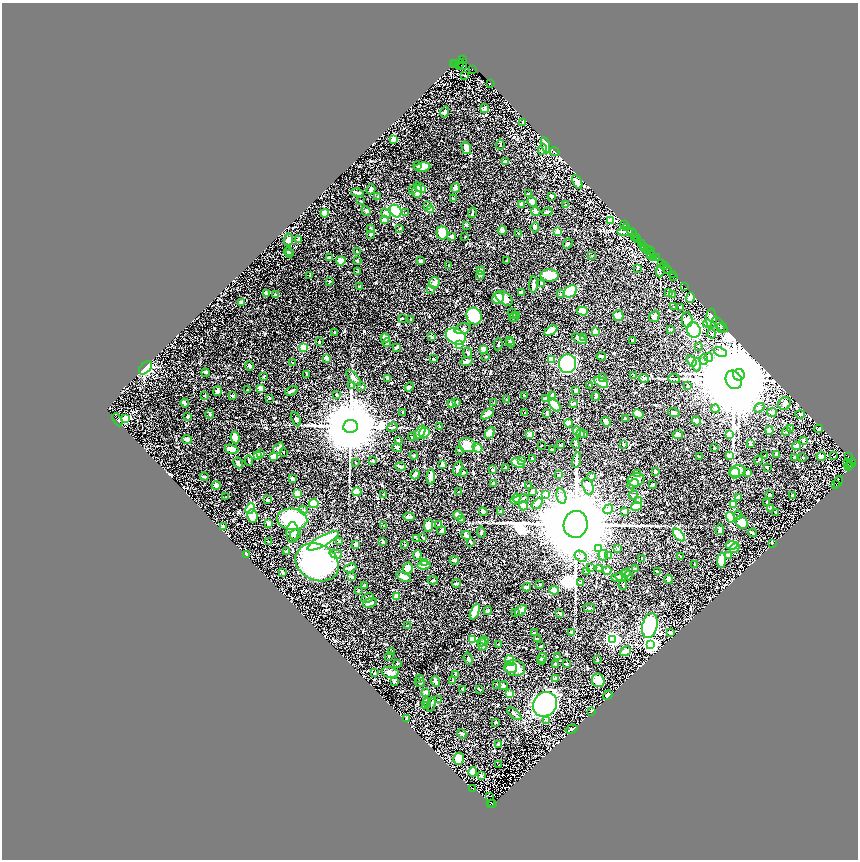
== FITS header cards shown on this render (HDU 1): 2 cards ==
NAXIS1  =                 1712
NAXIS2  =                 1715

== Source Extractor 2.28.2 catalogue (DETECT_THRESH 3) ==
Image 1712 x 1715 px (HDU 1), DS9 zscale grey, zoomed out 1/2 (1 PNG px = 2 x 2 image px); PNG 860 x 862 px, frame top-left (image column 2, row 1715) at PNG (2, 3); each listed source drawn as its Kron ellipse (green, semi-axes under 4 px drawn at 4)
Background 1.19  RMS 0.019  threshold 0.0569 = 3 sigma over >= 5 px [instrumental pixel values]
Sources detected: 852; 46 cannot appear on this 1/2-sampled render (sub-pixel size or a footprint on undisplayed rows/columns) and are neither listed nor drawn; of the other 806, the 500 brightest by FLUX_AUTO listed and drawn (306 fainter detections omitted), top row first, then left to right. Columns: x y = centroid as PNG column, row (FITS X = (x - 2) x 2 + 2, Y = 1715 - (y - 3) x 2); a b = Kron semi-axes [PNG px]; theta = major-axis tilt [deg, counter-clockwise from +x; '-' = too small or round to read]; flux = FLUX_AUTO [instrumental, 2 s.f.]
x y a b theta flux
462 60 2 2 - 37
453 64 2 1 - 55
459 64 6 2 59 290
455 65 3 1 - 130
462 66 4 3 - 350
472 70 2 1 - 32
464 76 2 2 - 5.5
490 84 3 1 - 120
484 109 4 3 - 14
444 112 5 3 - 10
522 123 2 2 - 3.2
393 140 4 3 - 33
500 145 5 3 - 4.4
545 146 8 3 -77 51
466 148 6 4 -75 21
542 150 5 4 - 5.2
554 152 5 2 - 3.4
505 162 3 3 - 17
417 166 2 2 - 6.1
422 168 8 4 7 43
577 182 8 4 -61 33
419 188 6 3 -32 42
455 188 5 3 - 12
370 190 5 3 - 16
412 190 3 3 - 2.9
416 192 6 5 - 23
357 193 6 2 -11 18
528 194 2 2 - 3.4
377 197 3 3 - 3.3
551 197 2 2 - 9.3
453 199 3 2 - 4
360 201 2 2 - 3.3
531 202 5 4 - 21
521 205 3 2 - 8.5
565 205 3 2 - 4.7
427 206 4 3 - 4.5
430 210 4 3 - 32
365 211 5 3 - 5.5
395 211 7 5 -51 220
535 212 4 3 - 12
547 212 5 3 - 7.4
405 213 3 2 - 3.8
472 213 5 3 - 4.6
324 214 4 4 - 37
385 214 5 4 - 15
384 220 3 2 - 18
610 221 3 3 - 160
624 225 3 1 - 76
466 226 3 3 - 4.5
534 228 5 4 - 5.8
626 228 3 1 - 260
370 229 4 3 - 3.9
399 229 2 2 - 3.7
502 231 4 3 - 15
557 232 3 2 - 30
625 232 7 3 4 8
442 233 6 6 - 67
632 233 5 3 - 270
518 234 4 2 - 3.1
370 235 3 3 - 8.3
451 237 2 2 - 48
464 237 2 2 - 3
633 238 2 1 - 81
636 238 3 1 - 180
288 240 6 4 88 15
298 240 3 2 - 5.8
637 240 2 1 - 45
567 244 5 3 - 6.4
641 244 2 1 - 53
643 247 3 2 - 480
644 249 3 2 - 200
647 250 3 2 - 430
650 251 2 1 - 350
288 252 4 4 - 6.3
357 252 4 3 - 4.7
289 254 3 2 - 3.2
650 254 3 1 - 330
591 256 2 2 - 3.1
651 256 2 1 - 180
329 258 3 3 - 17
653 258 3 2 - 240
656 258 3 1 - 160
340 261 5 4 - 27
357 261 3 3 - 6.3
420 261 3 3 - 6.7
506 261 2 2 - 3.4
661 264 3 1 - 150
448 266 2 2 - 3.6
664 266 2 1 - 120
637 269 3 3 - 2.8
667 270 4 3 - 500
480 271 4 2 - 15
660 271 7 2 83 4.8
357 272 3 3 - 3.2
672 275 2 1 - 89
309 276 2 2 - 3.7
480 276 4 2 - 8.8
549 276 9 6 0 76
673 277 3 1 - 52
329 282 2 2 - 5.4
434 283 6 5 - 13
541 284 4 3 - 6.2
533 285 8 3 86 17
359 287 3 2 - 5
684 287 3 1 - 25
430 290 3 3 - 5.3
570 292 7 5 37 180
521 293 4 2 - 7.7
668 293 2 2 - 20
266 294 4 3 - 10
560 294 3 3 - 3.6
275 295 3 2 - 3.4
672 295 4 3 - 6.3
497 298 6 5 - 39
690 298 5 3 - 22
504 299 10 6 -35 38
241 303 4 3 - 25
673 307 3 2 - 3.1
680 308 3 2 - 4.5
582 312 5 4 - 60
512 314 5 3 - 6.9
473 316 8 7 - 140
516 316 4 2 - 3.6
618 316 5 5 - 30
654 317 6 5 - 22
513 318 5 4 - 7.5
402 319 2 2 - 4.1
711 319 9 5 -89 51
410 320 3 2 - 4.6
686 320 7 5 -89 24
707 324 4 3 - 3.6
720 325 10 3 -45 6
720 328 5 3 - 4.8
462 329 8 5 14 9.3
670 330 3 2 - 3.8
550 331 7 3 30 48
693 331 7 7 - 200
595 332 4 3 - 26
334 333 4 2 - 3.3
711 334 4 3 - 3.3
431 337 3 2 - 8.7
455 337 10 7 -26 380
385 338 5 4 - 20
583 338 3 3 - 6.2
579 339 8 3 -27 31
509 341 3 3 - 3.5
632 341 2 2 - 3.9
319 342 2 2 - 6.8
386 343 4 3 - 11
510 343 5 2 - 5.5
459 345 4 3 - 37
498 345 6 2 81 3.9
698 347 3 2 - 3.2
303 348 3 3 - 140
396 348 4 2 - 9.8
483 350 3 2 - 16
720 352 7 4 -23 12
467 353 5 3 - 7.3
485 357 2 2 - 3
601 357 4 2 - 5.7
708 358 4 4 - 20
326 359 4 3 - 17
433 359 3 2 - 4.9
551 360 4 3 - 76
703 360 5 4 - 11
691 361 6 3 -52 12
466 362 6 3 15 13
292 363 3 2 - 4.7
567 364 9 8 - 710
696 365 7 3 88 26
249 366 4 2 - 11
145 368 8 5 47 210
205 373 4 2 - 4
306 375 4 3 - 3.3
738 375 6 5 - 37000
633 376 4 3 - 3.1
263 377 3 2 - 3.4
353 378 10 4 -47 13
602 378 4 3 - 4
387 379 4 3 - 11
644 379 5 3 - 5.4
674 379 6 3 -6 5.2
733 380 9 7 -67 100000
601 383 7 4 -30 51
351 386 3 2 - 2.8
589 386 3 2 - 2.9
687 386 3 3 - 3.2
361 387 2 2 - 3.1
409 387 5 4 - 4.8
260 389 2 2 - 86
247 390 2 2 - 3.4
291 391 6 2 26 7.8
575 391 4 3 - 5.6
217 392 5 3 - 17
336 395 2 2 - 4.6
204 396 2 2 - 3.4
232 396 2 2 - 15
524 396 3 1 - 2.8
552 396 4 3 - 8.8
595 397 4 2 - 8.3
269 399 2 2 - 3.1
545 399 3 2 - 10
506 400 3 2 - 6.3
456 403 3 3 - 3.3
493 403 3 2 - 4.8
184 404 4 2 - 15
451 404 3 3 - 35
573 404 4 3 - 5.1
784 404 7 6 - 13
554 406 7 4 -49 120
759 408 5 3 - 4.8
715 409 4 3 - 11
402 413 3 2 - 3.1
524 413 2 2 - 3.2
673 413 6 3 -18 10
772 413 5 4 - 14
546 414 3 2 - 9.5
638 414 5 4 - 33
209 415 4 3 - 4.5
487 415 7 3 35 19
799 415 5 4 - 5.8
187 417 3 2 - 5.6
125 419 3 3 - 170
625 419 2 2 - 7
117 420 7 2 -62 3.6
296 420 7 4 -67 8.5
696 421 5 3 - 14
605 422 5 3 - 18
568 424 4 3 - 45
350 427 7 6 - 49000
392 427 6 3 19 4
439 427 4 3 - 3
790 429 4 3 - 5
818 429 4 2 - 3.3
576 431 4 3 - 30
769 431 4 3 - 37
786 432 4 4 - 4.5
419 433 8 4 54 59
424 433 6 5 - 67
489 433 6 4 61 21
580 434 5 4 - 8.3
583 434 3 2 - 8.4
529 435 4 4 - 28
677 435 5 2 - 35
729 435 4 3 - 31
412 437 4 2 - 3.3
235 438 6 4 -82 25
186 440 4 2 - 21
398 441 4 3 - 4.5
803 441 4 2 - 12
575 444 5 3 - 6.2
750 444 4 2 - 11
560 445 3 2 - 2.9
623 445 4 2 - 7.3
467 446 8 7 - 74
541 446 2 2 - 4.7
796 446 4 3 - 29
397 448 5 3 - 5.2
477 448 5 3 - 64
714 448 3 2 - 3.6
278 449 6 3 53 10
231 450 7 3 -18 48
552 450 3 2 - 5.3
459 451 4 3 - 3
283 453 2 2 - 3.4
260 454 3 2 - 4.2
776 455 3 3 - 11
257 456 3 3 - 150
413 456 4 2 - 4
729 456 4 3 - 32
764 456 2 2 - 5.5
833 456 2 1 - 5.2
273 457 4 3 - 27
699 457 3 2 - 3.6
821 457 5 3 - 19
848 457 3 2 - 1900
794 458 3 2 - 3.7
802 458 3 2 - 3.6
532 459 3 2 - 4.6
576 460 8 3 81 7.3
248 461 5 3 - 4.6
372 461 4 2 - 4.1
521 461 3 3 - 8.9
758 461 4 2 - 3.1
238 463 5 3 - 15
355 463 2 2 - 3.6
847 463 3 1 - 160
518 464 7 3 -24 110
850 464 6 3 43 960
442 465 4 3 - 4.6
850 466 2 2 - 460
400 467 5 4 - 7.1
848 467 3 2 - 280
505 468 4 3 - 3.2
767 468 3 2 - 3.5
457 469 7 3 75 22
492 470 2 2 - 7.2
655 472 3 2 - 5.3
737 472 8 6 12 77
463 473 3 2 - 4.2
747 473 3 3 - 14
637 474 4 2 - 4.7
734 474 5 5 - 43
414 475 5 3 - 16
558 475 2 2 - 3.3
204 477 4 2 - 11
430 477 8 3 88 29
591 477 3 2 - 7.7
292 479 3 2 - 6.1
635 480 8 6 14 37
838 482 6 2 70 440
493 484 4 3 - 6.9
633 484 6 3 27 29
652 485 3 2 - 8.5
835 485 3 2 - 230
215 486 4 3 - 14
528 486 2 2 - 4.2
587 487 8 5 -71 27
356 492 4 3 - 53
458 492 4 2 - 9.5
532 492 3 3 - 8.7
297 494 4 3 - 78
383 495 3 2 - 2.8
545 495 2 2 - 47
769 495 3 2 - 3.9
792 495 2 2 - 3.9
633 496 5 3 - 4.5
225 497 4 2 - 4.3
561 497 8 4 -77 16
738 498 3 2 - 13
515 499 6 4 56 28
521 499 8 4 10 12
267 500 3 2 - 10
638 501 3 3 - 25
766 503 4 2 - 2.8
313 504 4 4 - 72
537 504 6 3 41 27
733 505 4 3 - 44
523 506 4 3 - 75
636 507 5 3 - 34
250 509 6 4 59 130
770 509 4 3 - 3.9
608 510 5 3 - 10
303 511 4 3 - 4.7
483 512 4 3 - 12
500 512 2 2 - 8.3
624 512 2 2 - 13
775 513 2 2 - 7
737 515 4 2 - 3.4
252 516 7 5 -79 38
457 516 5 3 - 24
409 517 6 3 -4 12
730 518 5 3 - 110
292 520 15 11 -6 290
461 520 4 4 - 8.8
741 523 7 5 -52 36
268 524 4 2 - 17
438 525 3 2 - 3.5
575 525 13 12 - 110000
383 526 3 3 - 4.5
428 526 6 4 86 35
223 527 3 2 - 6
719 530 5 4 - 9.7
441 531 4 3 - 8.6
292 533 10 6 89 18
481 533 6 2 -84 4.4
752 533 4 2 - 3.7
295 535 6 5 - 9.8
466 536 5 3 - 13
678 536 8 4 -50 160
422 538 3 2 - 4.5
416 539 4 3 - 6.4
322 541 17 5 29 430
268 542 3 2 - 3.8
339 542 3 3 - 12
382 542 3 3 - 4.4
470 543 3 2 - 7.3
772 544 2 2 - 6.5
355 545 4 3 - 8.5
404 545 2 2 - 4.5
731 546 6 4 -2 25
734 548 6 4 54 61
598 549 3 3 - 52
617 549 2 2 - 3.5
286 552 2 2 - 4.8
246 555 2 2 - 50
335 555 6 3 -17 8.7
417 556 5 3 - 30
603 556 5 5 - 24
608 556 4 3 - 5.5
728 556 2 2 - 13
580 557 6 5 - 12
680 557 3 2 - 3.7
641 559 4 2 - 3
454 561 4 3 - 8
721 561 8 4 87 46
317 563 22 18 -27 660
424 563 2 2 - 5.5
694 565 2 2 - 4.6
424 566 7 3 8 27
350 568 6 2 22 17
590 568 3 2 - 6.1
407 569 5 5 - 58
599 569 4 3 - 6.9
635 569 3 2 - 5.4
607 571 4 3 - 14
586 572 3 2 - 3.8
657 572 3 3 - 4.9
282 573 3 2 - 10
626 573 4 3 - 7.8
628 576 4 4 - 4.3
351 577 3 2 - 9.3
403 577 7 3 -20 20
620 577 5 3 - 6.8
617 578 6 3 16 12
668 580 4 4 - 16
432 581 5 2 - 3.3
580 583 2 2 - 5.1
456 584 4 2 - 7.2
539 585 2 2 - 3.7
364 586 3 2 - 8.8
622 586 5 2 - 3.2
526 588 4 3 - 13
358 591 3 2 - 3.4
554 591 5 3 - 30
396 597 3 3 - 24
367 599 6 3 26 10
370 603 7 3 21 24
589 608 5 2 - 3.8
487 611 4 2 - 5.7
520 611 7 4 45 30
474 612 8 4 67 98
515 613 3 2 - 4.4
559 614 4 2 - 9.2
407 626 3 2 - 9.2
649 626 13 7 77 260
534 633 3 2 - 2.8
571 633 4 3 - 6.8
670 633 3 2 - 17
537 639 3 2 - 7.8
472 640 3 3 - 72
612 640 3 3 - 1000
484 641 4 4 - 14
481 642 5 3 - 6.5
482 645 6 3 -90 7.8
498 645 4 2 - 6.7
650 645 4 4 - 1100
540 646 4 2 - 4.8
391 652 2 2 - 9.8
625 652 6 4 32 34
388 657 4 3 - 3.8
557 657 3 2 - 7.1
542 658 5 3 - 5.6
468 659 6 4 -72 8.2
597 660 3 2 - 2.9
509 661 5 4 - 73
541 661 3 3 - 3.4
397 664 3 3 - 3.1
566 664 2 2 - 7.4
555 665 3 2 - 8.6
514 668 10 8 -5 63
510 669 6 5 - 22
374 673 4 2 - 4.9
390 673 8 5 -12 15
455 675 3 2 - 8.9
419 679 3 3 - 7.8
555 679 2 2 - 17
452 681 3 3 - 2.8
598 681 7 6 - 83
394 682 4 3 - 4.8
435 682 5 3 - 19
419 683 5 2 - 3.3
496 685 3 2 - 3.1
503 686 5 3 - 9
462 690 2 2 - 3.2
479 690 3 2 - 3.5
425 693 4 2 - 12
509 694 4 3 - 20
607 696 5 3 - 11
438 700 3 2 - 4.4
426 703 4 3 - 8.6
431 705 7 2 75 4.3
544 705 13 11 50 1100
425 706 3 2 - 3.1
591 712 3 2 - 3.4
514 714 9 2 -40 9.4
406 719 2 2 - 5.3
546 721 4 3 - 4.1
495 723 2 2 - 4.7
571 729 6 4 18 5.2
461 734 5 2 - 4.7
498 745 3 2 - 7.4
458 759 6 5 - 64
498 765 2 2 - 3.1
472 772 5 4 - 71
481 776 3 3 - 13
472 789 4 2 - 290
489 797 2 1 - 4
490 804 3 2 - 280
492 804 3 1 - 120
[306 fainter detections neither listed nor drawn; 46 sub-pixel or undisplayed-footprint detections neither listed nor drawn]